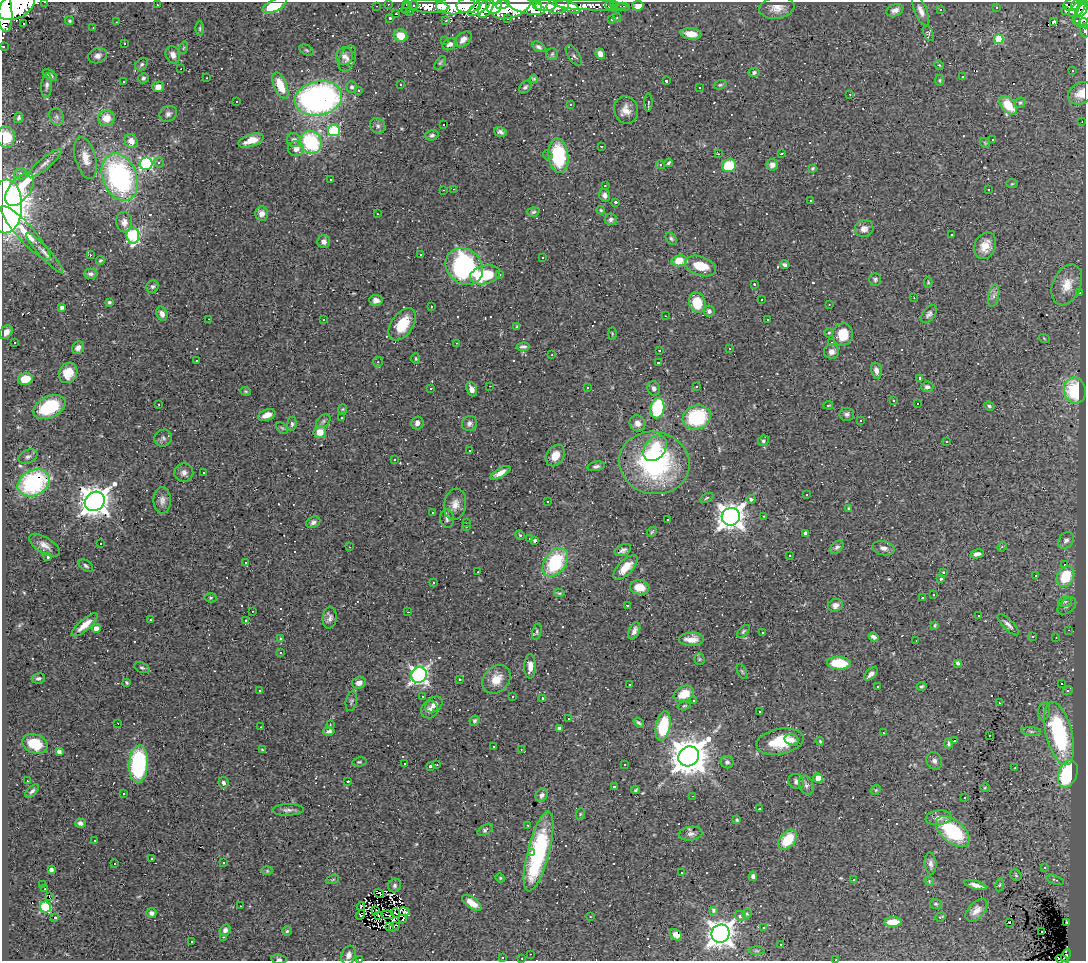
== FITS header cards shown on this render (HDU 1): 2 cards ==
NAXIS1  =                 1084
NAXIS2  =                  959

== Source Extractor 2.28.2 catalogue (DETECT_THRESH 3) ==
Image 1084 x 959 px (HDU 1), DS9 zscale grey, 1 PNG px = 1 image px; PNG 1088 x 963 px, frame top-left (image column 1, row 959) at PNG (2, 2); each listed source drawn as its Kron ellipse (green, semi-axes under 4 px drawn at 4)
Background 0.477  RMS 0.044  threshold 0.131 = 3 sigma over >= 5 px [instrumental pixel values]
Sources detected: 612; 2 with non-positive FLUX_AUTO (blend fragments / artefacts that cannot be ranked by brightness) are neither listed nor drawn; of the other 610, the 500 brightest by FLUX_AUTO listed and drawn (110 fainter detections omitted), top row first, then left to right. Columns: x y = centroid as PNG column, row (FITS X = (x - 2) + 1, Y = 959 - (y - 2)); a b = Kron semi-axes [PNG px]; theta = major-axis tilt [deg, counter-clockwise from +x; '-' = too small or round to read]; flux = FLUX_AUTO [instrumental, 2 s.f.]
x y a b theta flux
45 2 3 2 - 5.3
388 4 3 2 - 2.6
407 4 3 3 - 14
614 4 3 3 - 11
157 5 3 2 - 3
275 5 13 6 27 190
414 5 4 3 - 6.4
455 5 19 9 5 920
468 5 12 8 10 760
494 5 9 7 89 470
503 5 7 4 18 210
537 5 5 4 - 340
546 5 10 6 6 790
567 5 14 5 -27 230
590 5 38 5 -2 140
609 5 4 3 - 14
1071 5 7 6 - 91
1076 5 5 3 - 87
17 6 20 12 29 2500
376 6 3 2 - 4.7
428 6 20 6 -4 250
511 6 20 11 19 1100
525 6 20 7 -16 1200
558 6 11 8 11 280
638 6 6 5 - 27
479 7 13 5 36 400
622 7 7 3 -2 7.3
407 8 6 4 53 6.7
486 8 11 6 61 370
615 8 3 3 - 10
777 8 18 11 8 32
997 8 3 3 - 60
1077 9 10 5 42 230
1082 9 8 4 64 220
4 10 22 8 -85 2000
895 10 9 6 21 15
941 10 3 3 - 17
409 11 3 3 - 2.8
921 11 16 6 -67 18
1066 11 3 2 - 5.1
396 14 3 2 - 2.6
1082 14 13 7 77 440
390 18 3 3 - 4.8
508 18 3 3 - 8.8
617 18 4 3 - 3.9
612 19 3 3 - 4.9
1076 20 4 3 - 24
70 21 4 4 - 4.4
446 21 3 2 - 3.3
1054 21 4 3 - 750
117 22 3 2 - 13
24 23 3 3 - 58
1084 23 6 5 - 35
93 28 3 2 - 2.7
200 28 7 3 90 4
1085 30 7 2 -84 11
928 33 8 4 -68 4.7
691 34 10 5 -7 38
400 36 7 6 - 41
463 39 10 6 38 17
999 39 5 5 - 160
445 40 3 3 - 6.2
124 43 3 3 - 13
450 44 7 6 - 11
3 46 3 3 - 4.9
538 47 7 4 -27 7.1
183 48 6 4 70 3.8
306 50 7 5 -27 4.8
552 54 6 6 - 6
600 54 5 5 - 19
173 55 9 7 -65 17
574 55 12 5 -56 7.6
98 56 9 7 21 14
344 56 9 8 - 16
347 58 13 8 69 15
440 63 8 4 54 4.2
142 64 7 5 39 6.2
939 65 5 4 - 3.2
181 69 3 2 - 30
1072 71 3 3 - 6
754 72 5 5 - 6.4
50 75 8 4 -34 8.6
962 77 3 3 - 5.3
143 78 5 5 - 6.3
206 78 2 2 - 2.9
534 79 4 3 - 4.2
940 80 6 4 -89 4.1
123 81 3 3 - 24
666 81 3 3 - 5.5
47 85 12 5 84 10
280 85 14 6 -67 74
401 85 3 3 - 37
720 85 6 4 18 4.3
158 87 5 5 - 20
352 87 6 5 - 6
525 87 7 5 43 7.3
700 87 3 3 - 13
358 90 3 3 - 92
1081 93 14 10 29 32
850 94 3 2 - 5.3
318 98 24 17 12 990
236 101 3 3 - 11
648 102 9 4 88 5.2
1020 103 6 5 - 4.8
570 105 3 2 - 3.7
1008 105 11 6 -48 77
626 110 14 12 -75 30
168 114 9 7 35 12
57 117 9 7 -67 8.7
18 118 5 4 - 5.4
106 118 8 7 - 41
1082 122 3 2 - 2.9
443 125 3 2 - 12
378 126 8 7 - 8.9
334 130 6 5 - 250
500 132 6 4 -16 9
432 135 7 5 15 7.4
6 137 11 9 -88 65
992 139 3 3 - 52
251 140 13 6 19 39
294 140 7 7 - 13
131 141 7 6 - 21
311 142 11 10 - 280
985 143 6 4 -46 3.4
601 146 3 2 - 4.2
296 149 8 7 - 23
718 154 3 2 - 14
781 154 3 3 - 5.4
548 155 5 4 - 4.4
558 156 17 10 -84 150
86 158 21 10 -74 39
159 162 5 4 - 5.4
45 163 21 5 39 17
669 163 4 3 - 5.1
146 164 6 6 - 430
660 165 4 4 - 3.8
772 165 6 5 - 16
729 166 7 6 - 120
813 168 4 3 - 3.9
20 174 7 5 -2 6.4
120 177 24 17 -69 590
330 180 3 3 - 43
1012 184 6 4 2 3.7
605 186 3 2 - 5.9
20 189 19 10 53 150
454 189 3 2 - 3.2
988 189 3 3 - 95
443 190 3 2 - 3
605 195 6 5 - 11
810 200 3 3 - 4.6
615 202 3 2 - 470
6 206 27 16 87 2600
601 210 4 3 - 3.1
533 212 6 4 17 5
262 213 7 6 - 18
377 214 3 2 - 4.3
611 219 6 6 - 9.3
124 222 10 8 -82 19
864 228 9 8 - 18
26 233 35 8 -48 74
133 235 8 6 -84 320
952 235 3 3 - 4.5
671 238 7 4 -51 5.5
324 242 6 6 - 15
985 246 14 10 68 42
45 253 27 5 -48 21
421 254 3 3 - 6
90 255 3 3 - 4.5
543 257 3 3 - 120
100 260 4 3 - 3.4
679 261 8 5 8 60
785 265 5 4 - 7.1
464 266 20 17 -45 650
700 266 16 9 -19 69
90 274 7 5 1 7.6
485 275 15 9 13 130
499 275 3 3 - 7.2
875 279 6 5 - 6.2
928 282 5 4 - 3.5
754 284 3 3 - 4.2
1067 285 21 14 67 54
152 286 6 6 - 6.9
1080 293 3 3 - 7.3
994 296 11 5 77 11
914 298 2 2 - 2.7
376 300 6 5 - 14
761 300 3 3 - 16
109 302 4 3 - 4.3
697 303 10 8 -72 84
829 305 3 2 - 7.5
62 307 4 4 - 7.3
431 307 3 2 - 20
709 311 5 5 - 9.3
162 314 7 5 -67 16
929 314 10 6 51 9.4
665 316 3 2 - 11
208 319 3 2 - 35
324 320 3 2 - 2.8
767 320 3 3 - 33
402 324 18 11 55 82
517 326 4 3 - 3.5
6 332 7 5 48 20
829 333 5 4 - 3.2
612 334 6 3 -90 2.7
843 335 11 10 - 71
1044 338 5 3 - 2.9
14 342 3 3 - 62
456 343 3 2 - 2.9
832 343 3 3 - 62
523 347 6 3 5 8.5
78 348 7 5 56 14
730 348 3 3 - 14
659 350 3 2 - 3.2
831 352 7 7 - 19
552 355 3 3 - 3.2
416 358 5 4 - 3.9
197 361 3 3 - 17
378 362 5 5 - 5.2
658 363 3 3 - 4.8
876 370 8 5 -76 15
68 373 10 9 - 58
920 378 3 3 - 7.2
25 379 7 6 - 48
489 386 2 2 - 4.2
697 386 3 3 - 4.5
588 387 3 3 - 3.2
927 387 6 5 - 9.4
654 388 7 6 - 11
431 389 3 3 - 7.5
472 389 7 5 -69 16
1075 390 13 11 -78 180
246 391 5 4 - 3.7
893 401 3 3 - 8.7
918 403 3 3 - 5.7
159 404 3 2 - 2.9
828 405 4 2 - 2.9
989 406 5 3 - 4.3
49 407 17 10 25 160
657 408 10 7 80 190
342 409 5 4 - 3.4
847 414 7 6 - 8.9
267 415 9 5 21 22
697 417 14 12 20 200
342 418 3 2 - 2.8
323 421 8 5 40 6.3
860 421 3 3 - 9.8
417 423 6 6 - 14
469 423 8 7 - 10
637 423 8 7 - 21
292 424 7 4 84 6.2
282 428 7 4 -44 4.3
320 432 6 6 - 38
163 438 9 8 - 11
763 441 5 5 - 5.5
947 441 3 3 - 14
655 448 14 10 52 110
470 450 3 3 - 6.4
555 455 11 8 57 34
28 456 10 6 25 9.3
395 460 3 3 - 13
654 463 35 31 -13 460
596 466 9 4 12 7.9
184 473 9 9 - 15
203 473 3 2 - 2.7
500 473 11 4 29 22
34 483 17 12 27 310
806 494 3 3 - 17
706 498 7 4 28 4.2
751 499 4 4 - 8.9
162 500 13 8 90 17
95 501 10 9 - 4700
548 502 3 3 - 5.2
455 504 16 11 81 31
849 508 4 3 - 3.4
432 513 3 2 - 2.9
764 516 3 2 - 11
731 517 9 8 - 3300
447 518 9 6 -84 10
668 520 3 3 - 130
313 522 7 5 25 8.8
466 522 3 2 - 3.8
466 527 3 3 - 9.5
652 532 6 4 47 4.1
805 533 4 3 - 9.5
520 535 5 4 - 3.4
530 538 3 3 - 5.2
1066 540 9 7 50 14
535 541 4 3 - 5.8
100 544 3 2 - 4.5
44 545 17 8 -32 21
349 547 3 2 - 2.6
837 547 8 5 43 7.8
1002 547 5 4 - 4.1
884 548 11 7 -13 15
623 550 9 5 25 8.5
977 554 7 4 12 13
790 556 3 2 - 3.7
48 557 4 3 - 7.8
246 562 3 2 - 4.7
555 562 16 10 55 210
1065 565 4 3 - 14
86 566 8 5 -34 6.9
625 567 16 7 45 41
478 572 3 2 - 6.9
943 572 3 3 - 16
1035 576 3 3 - 29
1066 577 11 8 63 120
941 579 3 3 - 3
433 582 3 3 - 21
640 587 9 7 -9 48
559 593 5 3 - 3.6
934 595 2 2 - 2.8
211 598 6 4 4 4.2
922 598 3 2 - 21
1065 602 7 5 15 6.3
627 605 3 3 - 24
835 605 7 6 - 15
1067 606 11 7 39 12
252 611 3 2 - 3.6
408 612 3 2 - 8.7
979 615 3 3 - 120
330 618 11 7 84 13
150 620 3 2 - 8.2
246 621 3 3 - 10
1008 624 14 5 -45 13
85 625 16 5 40 34
935 625 4 2 - 3.2
96 628 4 4 - 24
1069 630 3 2 - 12
634 631 9 5 66 15
743 631 8 4 46 4.9
537 632 8 4 77 5.3
763 632 3 2 - 2.9
874 637 5 4 - 11
1033 637 3 3 - 15
1056 637 3 2 - 4.8
280 638 3 2 - 3
691 639 12 6 1 30
916 641 3 2 - 3.2
281 653 3 3 - 5.4
699 659 5 5 - 4.5
839 663 12 6 -4 110
958 663 4 3 - 7.4
530 666 12 6 90 29
142 668 8 5 -21 5.7
742 671 8 3 -63 3.8
871 674 8 4 44 12
419 675 8 7 - 1100
38 678 7 5 11 8.3
459 679 3 2 - 2.8
496 679 16 12 47 46
127 682 4 3 - 3.6
359 683 7 6 - 19
1061 683 3 3 - 24
630 685 3 3 - 11
878 686 3 3 - 3.7
922 686 5 4 - 5.6
260 691 3 2 - 3.1
1068 691 5 4 - 4
684 694 10 7 27 54
423 696 3 3 - 57
513 696 3 3 - 9.9
542 698 3 3 - 4.7
694 700 3 3 - 3.2
351 701 10 5 79 6.4
999 703 3 2 - 5.9
434 704 9 7 33 14
684 706 7 4 14 3.9
430 710 9 8 - 17
1044 711 9 6 80 9.2
760 712 3 3 - 5.6
568 719 3 3 - 12
475 721 5 4 - 5.3
118 723 2 2 - 3.5
639 723 6 4 -38 5.8
330 725 3 2 - 4.2
663 726 15 7 79 110
261 727 3 2 - 2.7
559 728 4 4 - 8.2
329 731 6 4 9 7.3
1031 731 10 4 -5 6.4
883 733 3 2 - 20
1059 734 32 13 -75 360
989 735 3 2 - 7.5
792 740 7 5 -16 14
954 740 3 3 - 11
820 741 4 3 - 3.3
780 742 24 12 11 100
949 743 5 3 - 5.7
35 744 13 9 -20 80
494 747 3 3 - 90
521 749 3 2 - 4.8
262 750 4 3 - 3.2
59 751 4 4 - 12
689 756 11 9 39 8300
934 761 9 7 -62 10
359 762 7 4 8 4.8
727 762 6 6 - 7.9
138 764 18 9 86 360
405 764 3 2 - 3.8
625 764 3 3 - 4.8
437 765 3 2 - 3.8
430 766 3 3 - 7.6
1015 768 3 2 - 4.1
1068 774 14 9 70 220
818 778 4 4 - 51
27 781 3 2 - 6
348 781 3 3 - 93
796 781 8 7 - 11
223 783 6 5 - 8.4
806 785 10 7 -66 11
614 787 3 3 - 69
985 788 4 3 - 2.7
636 790 4 2 - 3.8
876 790 5 4 - 3.9
32 791 8 4 45 7.5
124 794 3 3 - 34
542 795 7 5 61 10
693 796 3 2 - 41
965 798 3 3 - 23
759 809 3 2 - 52
288 810 15 6 2 13
580 814 6 3 72 3.3
938 818 13 7 8 17
737 820 4 3 - 4.1
80 823 5 4 - 9.6
528 825 3 3 - 4.8
485 830 8 4 32 8.1
953 831 20 11 -39 200
691 834 12 7 8 13
788 840 11 7 48 95
95 841 3 3 - 8.8
539 851 41 11 75 290
532 853 3 3 - 280
151 858 3 3 - 6.3
223 863 3 3 - 4.9
931 863 11 6 -84 11
115 864 3 3 - 690
1044 867 3 3 - 2.9
51 870 4 3 - 9.8
267 871 6 4 0 3.9
681 873 3 2 - 3.6
1016 875 6 5 - 3.6
753 876 5 4 - 10
500 878 5 4 - 3.3
333 879 7 3 19 3.4
854 880 3 2 - 11
1055 880 9 3 -18 3.4
929 881 5 3 - 2.8
43 884 3 3 - 14
976 885 11 4 -16 17
1000 885 6 3 80 3.5
395 886 7 6 - 7.6
45 889 3 2 - 5.2
379 893 5 2 - 3.4
49 896 3 2 - 16
472 903 11 5 -36 34
936 904 6 5 - 4.6
240 906 2 2 - 3.5
361 906 4 3 - 5.4
45 907 6 5 - 270
713 910 4 4 - 5.1
976 910 13 8 46 23
375 911 4 2 - 2.9
404 912 5 3 - 5.3
151 913 5 5 - 9.1
395 913 5 2 - 3
747 914 5 4 - 4
361 915 5 3 - 4.9
378 915 3 2 - 3.7
388 915 6 2 -9 4.9
590 916 3 3 - 4.7
740 916 5 5 - 11
55 917 3 3 - 48
940 917 5 3 - 4.8
403 919 4 2 - 7.1
893 922 8 4 4 51
1010 922 3 3 - 14
1067 923 4 3 - 4
389 927 3 2 - 3.1
394 927 5 3 - 26
763 928 3 3 - 3.8
225 930 6 5 - 11
287 931 5 5 - 4.5
1042 932 3 2 - 13
720 934 9 9 - 3400
676 935 7 5 -38 9.3
224 937 3 2 - 11
191 941 3 3 - 7.7
781 944 3 3 - 16
757 951 8 4 -1 4.5
530 954 3 2 - 2.7
348 955 10 7 68 15
1066 955 7 4 67 17
502 958 3 3 - 6.1
522 958 3 3 - 5.1
279 959 8 4 -7 5.4
359 959 3 2 - 61
836 959 2 2 - 3.7
1062 960 6 2 -21 27
At the frame edge (FLAGS 8, measured only in part): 15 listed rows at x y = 45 2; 275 5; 17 6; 4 10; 1084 23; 1085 30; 3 46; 1081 93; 6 137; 6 206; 522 958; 279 959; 359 959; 836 959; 1062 960
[110 fainter detections neither listed nor drawn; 2 non-positive-flux detections neither listed nor drawn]